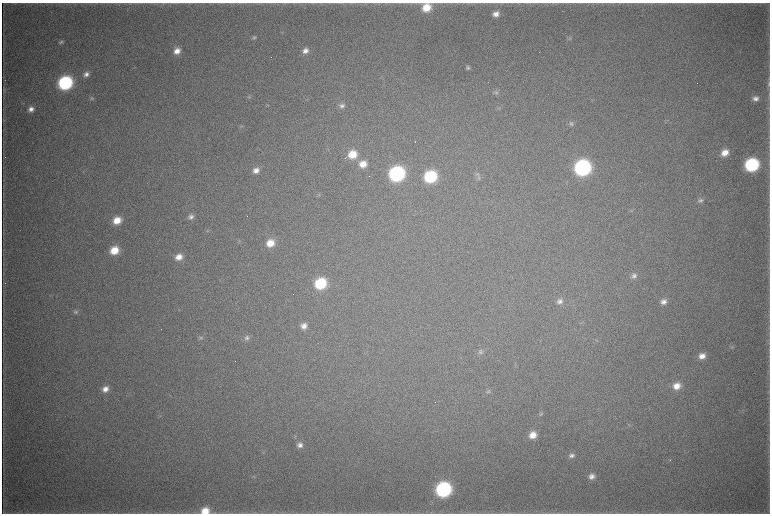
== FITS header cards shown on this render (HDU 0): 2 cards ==
NAXIS1  =                 1536 / length of data axis 1
NAXIS2  =                 1023 / length of data axis 2

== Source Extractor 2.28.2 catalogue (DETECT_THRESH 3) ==
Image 1536 x 1023 px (HDU 0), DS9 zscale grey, zoomed out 1/2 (1 PNG px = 2 x 2 image px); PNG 772 x 516 px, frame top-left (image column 1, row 1022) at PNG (2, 3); no overlay
Background 4290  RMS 37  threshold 112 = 3 sigma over >= 5 px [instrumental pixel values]
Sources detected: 70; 7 cannot appear on this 1/2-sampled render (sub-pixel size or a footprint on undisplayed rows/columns) and are not listed; the other 63 listed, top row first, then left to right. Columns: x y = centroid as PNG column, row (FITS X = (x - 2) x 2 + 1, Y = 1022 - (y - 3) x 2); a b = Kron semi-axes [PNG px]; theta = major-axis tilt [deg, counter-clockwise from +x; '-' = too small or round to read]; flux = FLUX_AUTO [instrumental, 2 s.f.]
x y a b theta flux
426 7 9 8 - 1.6e+05
496 14 7 6 - 5.3e+04
254 38 7 5 29 1.7e+04
569 38 6 5 - 1.4e+04
61 42 7 5 25 1.8e+04
177 51 8 6 29 6.9e+04
305 51 8 6 30 5.2e+04
468 68 5 5 - 1.5e+04
86 74 8 6 37 3.8e+04
5 80 3 2 - 2.6e+03
65 83 9 8 - 1.1e+06
769 84 10 3 88 1.5e+04
4 90 5 4 - 9.5e+03
496 92 7 5 -1 1.6e+04
249 97 5 4 - 1.1e+04
755 98 7 6 - 3.7e+04
92 99 5 4 - 1.1e+04
342 106 8 6 19 3.3e+04
499 108 3 3 - 6.9e+03
31 109 7 6 - 4.4e+04
571 124 7 6 - 2.1e+04
242 126 5 3 - 1.0e+04
415 141 2 1 - 3.5e+03
725 153 9 7 20 9.4e+04
352 154 10 9 - 1.6e+05
363 164 9 8 - 1.0e+05
752 165 9 8 - 9.3e+05
582 168 10 9 - 1.8e+06
256 170 8 7 - 5.5e+04
397 174 10 9 - 1.5e+06
430 177 9 8 - 6.3e+05
478 178 7 4 -69 1.9e+04
319 195 5 3 - 9.3e+03
700 200 8 6 2 2.8e+04
631 211 4 3 - 8.4e+03
191 217 7 6 - 3.1e+04
117 220 9 7 25 1.2e+05
207 230 5 2 - 5.7e+03
270 243 9 8 - 1.2e+05
114 250 8 7 - 1.6e+05
179 257 8 7 - 7.5e+04
634 276 8 7 - 3.6e+04
320 283 9 8 - 4.6e+05
560 301 8 7 - 3.7e+04
664 302 8 7 - 4.6e+04
75 312 7 6 - 2.0e+04
304 326 8 7 - 4.9e+04
201 337 6 5 - 1.7e+04
247 338 7 6 - 2.5e+04
732 347 5 4 - 9.8e+03
480 352 7 7 - 2.4e+04
702 356 8 7 - 7.0e+04
677 386 9 8 - 9.1e+04
105 389 8 7 - 6.0e+04
488 391 6 5 - 1.6e+04
541 414 6 4 16 1.3e+04
533 435 8 7 - 8.9e+04
300 445 7 6 - 3.7e+04
571 455 8 7 - 3.4e+04
670 460 3 2 - 4.9e+03
592 476 8 7 - 4.7e+04
443 489 10 9 - 1.4e+06
205 511 10 8 7 1.3e+05
At the frame edge (FLAGS 8, measured only in part): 1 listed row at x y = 205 511
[7 sub-pixel or undisplayed-footprint detections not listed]